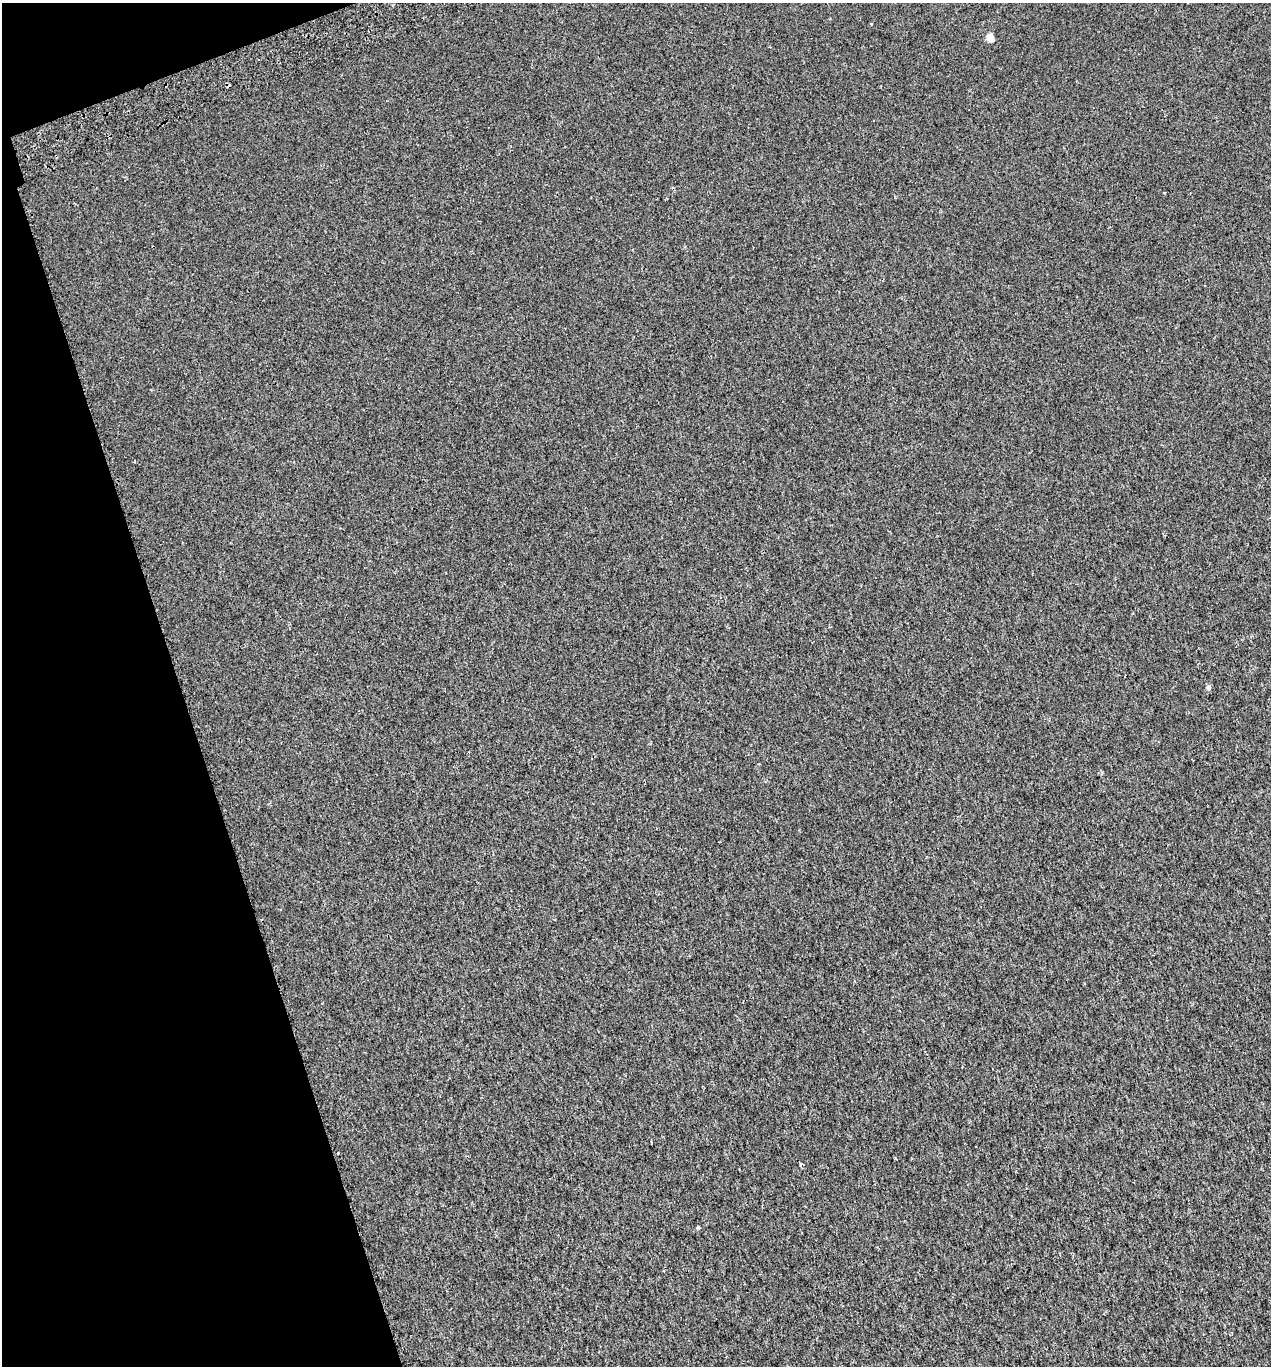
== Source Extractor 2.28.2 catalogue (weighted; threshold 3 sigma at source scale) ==
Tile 5 of 4 x 4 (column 1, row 2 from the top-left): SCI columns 99-1367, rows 2775-4138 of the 5327 x 5546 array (HDU 1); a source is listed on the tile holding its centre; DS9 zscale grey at full resolution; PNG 1273 x 1368 px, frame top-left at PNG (2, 3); no overlay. Shown black and unused: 16% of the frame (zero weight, under 2 of 3 exposures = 3% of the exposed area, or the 3 px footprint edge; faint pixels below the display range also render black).
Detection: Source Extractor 2.28.2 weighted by HDU 2 'WHT'; one run over the whole footprint, this tile lists its part. Background 0.00186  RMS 0.0036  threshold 0.0163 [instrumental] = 3 sigma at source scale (4.5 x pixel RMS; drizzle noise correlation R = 1.50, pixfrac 1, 0.0396/0.0396 arcsec/px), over >= 5 px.
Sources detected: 4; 1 cosmic-ray / hot-pixel residue — not listed; the other 3 listed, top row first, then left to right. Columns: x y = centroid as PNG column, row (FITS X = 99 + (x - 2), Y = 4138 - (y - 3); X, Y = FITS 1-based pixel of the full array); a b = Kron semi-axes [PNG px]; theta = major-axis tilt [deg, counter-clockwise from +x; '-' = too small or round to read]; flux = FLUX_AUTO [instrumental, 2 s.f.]
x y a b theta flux
990 37 5 5 - 7.3
1208 687 5 5 - 1
698 1228 5 4 - 0.87